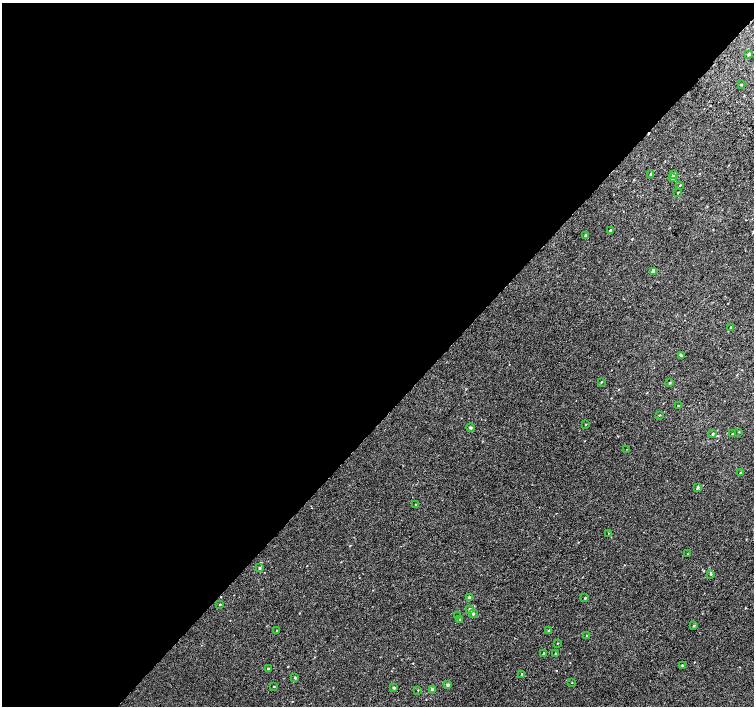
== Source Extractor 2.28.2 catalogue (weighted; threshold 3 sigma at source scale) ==
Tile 5 of 4 x 4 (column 1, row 2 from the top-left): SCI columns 34-1536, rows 3080-4486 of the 6074 x 6091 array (HDU 1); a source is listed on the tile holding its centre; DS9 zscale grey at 2 x 2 block average (1 PNG px = mean of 2 x 2 image px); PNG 756 x 708 px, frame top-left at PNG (2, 3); each listed source drawn as its Kron ellipse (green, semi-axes under 4 px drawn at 4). Shown black and unused: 59% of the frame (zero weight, under 2 of 3 exposures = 2% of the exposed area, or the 3 px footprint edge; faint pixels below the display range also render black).
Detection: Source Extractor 2.28.2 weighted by HDU 2 'WHT'; one run over the whole footprint, this tile lists its part. Background 0.0071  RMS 0.0071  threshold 0.032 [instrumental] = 3 sigma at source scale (4.5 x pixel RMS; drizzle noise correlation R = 1.50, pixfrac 1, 0.0396/0.0396 arcsec/px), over >= 5 px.
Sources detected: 57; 3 cosmic-ray / hot-pixel residue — neither listed nor drawn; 1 inside a brighter listed object's ellipse — not listed separately; the other 53 listed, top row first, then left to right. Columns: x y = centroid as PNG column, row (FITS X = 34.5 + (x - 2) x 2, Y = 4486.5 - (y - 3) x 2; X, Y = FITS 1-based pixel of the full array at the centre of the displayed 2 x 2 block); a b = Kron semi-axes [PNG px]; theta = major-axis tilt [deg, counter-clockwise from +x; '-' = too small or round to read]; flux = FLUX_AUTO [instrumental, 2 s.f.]
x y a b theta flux
748 54 3 2 - 2.5
741 84 3 2 - 1.1
651 174 3 3 - 1.7
674 174 3 2 - 10
673 178 3 2 - 4.3
680 185 3 2 - 0.76
678 193 2 2 - 0.96
610 231 3 2 - 2.8
586 236 3 2 - 2.2
653 271 2 2 - 14
731 327 3 2 - 1.7
681 356 3 3 - 1.9
601 382 3 2 - 1.2
670 383 3 2 - 1.3
678 406 3 2 - 0.96
659 415 3 2 - 1
586 424 2 2 - 0.86
470 428 4 3 - 2.7
739 432 3 2 - 0.75
713 434 2 2 - 2
733 434 2 2 - 0.85
627 449 2 2 - 0.6
740 473 3 2 - 1.4
698 488 3 3 - 2.2
415 505 3 2 - 0.76
608 533 2 2 - 0.58
688 554 3 2 - 0.57
260 568 3 3 - 1.8
711 574 4 2 - 1.5
469 598 3 3 - 5.1
585 598 3 2 - 1.5
220 604 3 2 - 1.1
470 610 3 3 - 5.2
473 614 3 3 - 3.2
458 616 3 2 - 0.8
460 620 3 3 - 1.5
694 626 3 2 - 1.7
277 630 2 2 - 0.79
549 631 3 3 - 2.5
587 635 3 2 - 1.4
558 643 2 2 - 0.56
543 653 3 2 - 1.1
556 654 2 2 - 1.2
682 665 2 2 - 2.4
268 669 3 2 - 1.2
522 674 3 2 - 3.8
295 677 2 2 - 2.4
572 683 2 2 - 0.57
448 685 4 3 - 3.1
274 686 2 2 - 0.97
394 688 2 2 - 2.7
433 689 3 3 - 5.2
418 690 2 2 - 0.69
Diffuse or blended objects may show on this block-average render without a row.